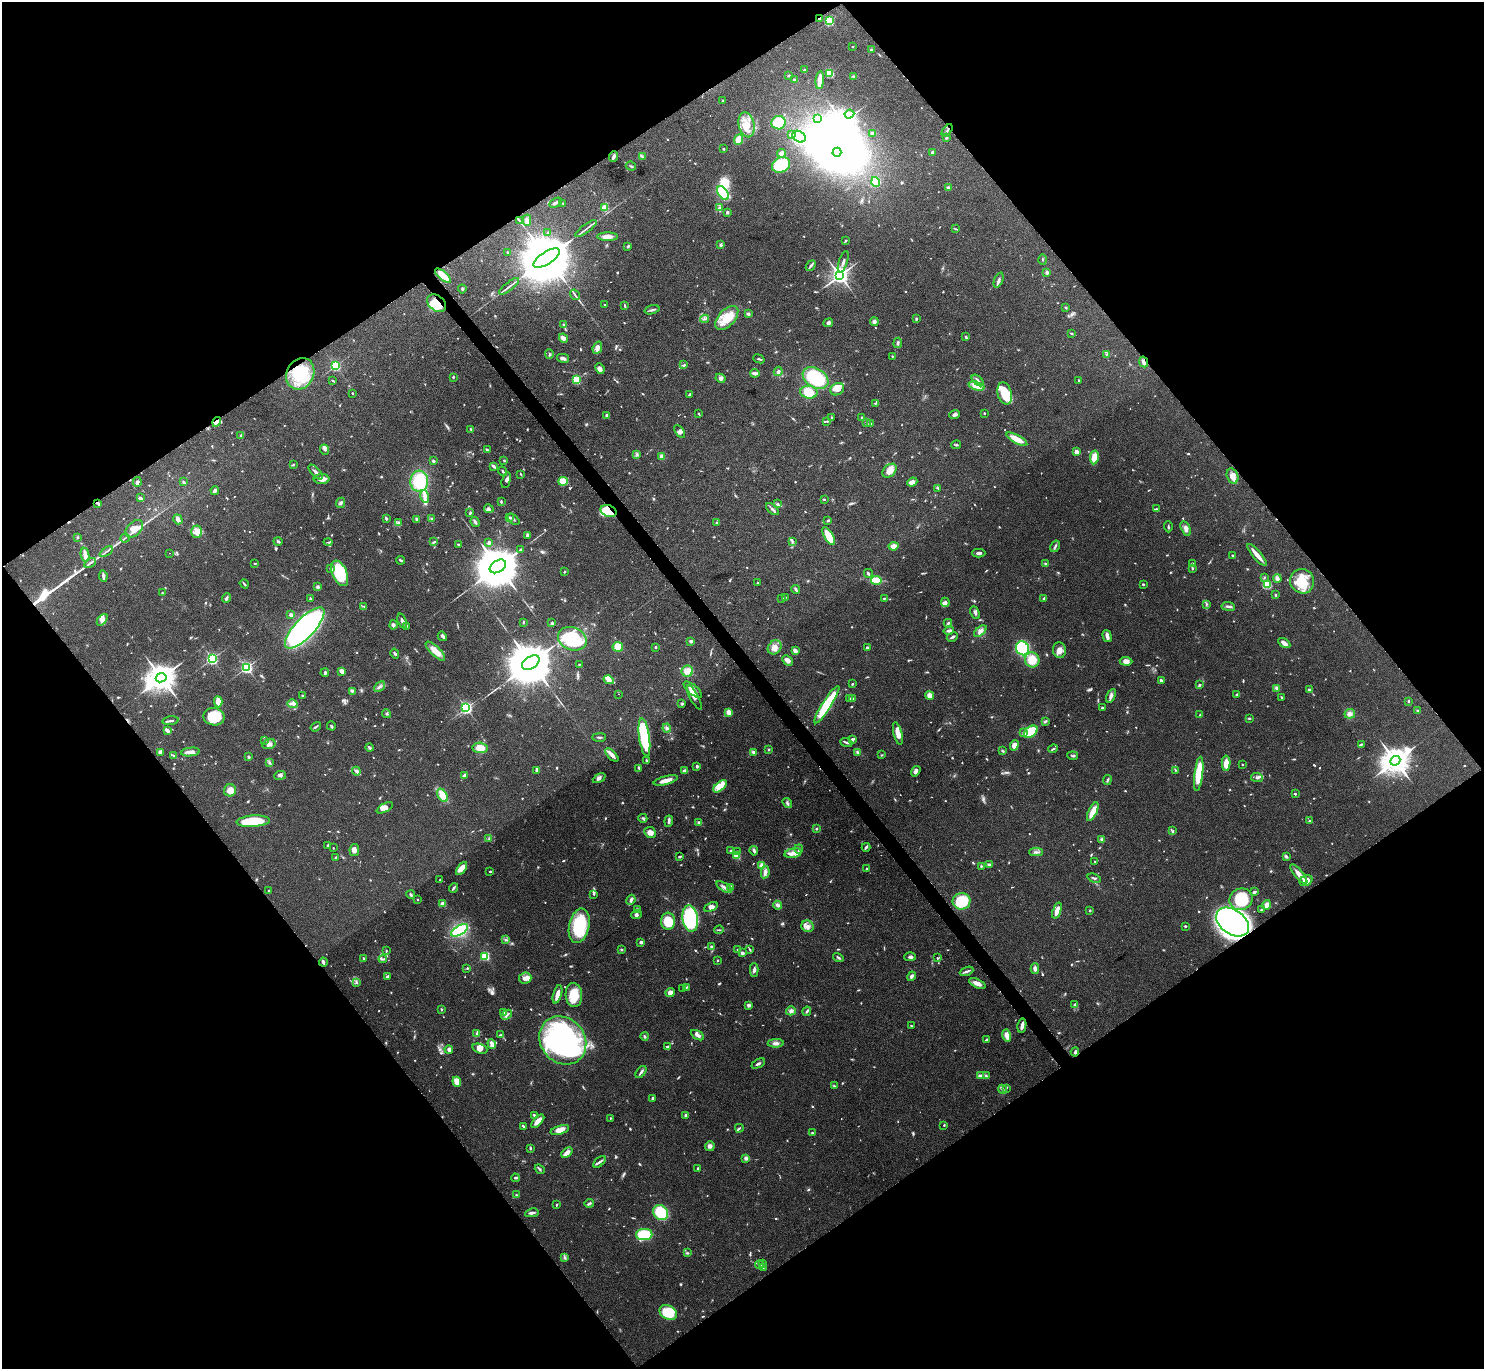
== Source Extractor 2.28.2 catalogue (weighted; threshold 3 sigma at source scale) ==
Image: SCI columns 1-5925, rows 159-5625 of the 5928 x 5923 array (HDU 1 of 3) = the unmasked area's bounding box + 8 px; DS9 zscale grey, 4 x 4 block average (1 PNG px = mean of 4 x 4 image px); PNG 1486 x 1371 px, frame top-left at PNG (2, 2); each listed source drawn as its Kron ellipse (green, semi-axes under 4 px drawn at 4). Shown black and unused: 50% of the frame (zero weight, under 4 of 8 exposures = <1% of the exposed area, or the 3 px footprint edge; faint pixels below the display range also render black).
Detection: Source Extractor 2.28.2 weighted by HDU 2 'WHT'. Background 0.0656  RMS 0.005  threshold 0.0205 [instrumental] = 3 sigma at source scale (4.09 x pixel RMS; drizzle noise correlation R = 1.36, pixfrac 0.8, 0.05/0.05 arcsec/px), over >= 5 px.
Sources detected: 1105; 35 too faint to see at this stretch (4 x 4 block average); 5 inside a brighter object's white glare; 10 cosmic-ray / hot-pixel residue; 1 long thin detection or spike segment (spike, bleed or trail) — neither listed nor drawn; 26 coinciding with a brighter row at this scale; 67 inside a brighter listed object's ellipse — not listed separately; of the other 961, all 500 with FLUX_AUTO >= 2.39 (the completeness limit of this list) listed and drawn (461 fainter detections not listed), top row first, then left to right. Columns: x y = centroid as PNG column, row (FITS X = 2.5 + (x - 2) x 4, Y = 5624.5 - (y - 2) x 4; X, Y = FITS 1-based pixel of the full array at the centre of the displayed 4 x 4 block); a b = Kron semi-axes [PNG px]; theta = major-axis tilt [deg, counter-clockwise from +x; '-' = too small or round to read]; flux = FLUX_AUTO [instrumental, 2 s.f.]
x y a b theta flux
819 19 3 2 - 4.1
829 21 2 2 - 310
852 47 2 2 - 2.7
871 50 3 2 - 3.9
804 70 3 2 - 4.9
829 73 2 2 - 310
789 75 3 3 - 3.2
853 76 3 2 - 2.4
794 80 3 3 - 3.5
820 80 9 3 85 36
722 100 2 2 - 2.4
849 114 5 3 - 6.5
818 119 3 3 - 10
779 123 7 6 - 76
746 125 13 7 -75 38
947 130 7 2 52 3.4
872 133 3 2 - 4.4
791 135 3 3 - 13
799 137 7 5 -33 150
946 138 2 2 - 3.5
739 140 5 4 - 38
724 149 2 2 - 2.8
837 152 4 4 - 3900
781 153 4 3 - 17
932 153 3 3 - 8.4
613 156 5 2 - 12
642 156 3 2 - 2.9
781 165 9 7 27 130
631 166 5 2 - 3.6
876 182 5 4 - 73
948 188 4 3 - 5.9
723 193 8 4 -56 120
556 203 7 2 28 7.7
563 203 2 2 - 2.8
605 208 3 3 - 32
719 208 4 3 - 6.3
727 212 2 2 - 19
519 220 4 2 - 2.5
527 220 5 4 - 9.1
586 229 13 2 36 9.3
955 229 4 2 - 2.7
548 232 2 2 - 3.5
608 237 10 4 -1 18
846 240 4 2 - 2.8
720 245 4 3 - 5
628 247 4 2 - 3.1
508 252 3 2 - 2.5
547 258 15 6 33 49000
1043 259 5 2 - 2.5
843 262 11 2 71 11
811 266 6 3 51 5.5
1047 272 3 3 - 6.8
840 275 3 3 - 2000
443 276 10 3 -41 38
999 280 8 3 69 8.3
509 286 12 2 38 9.3
462 289 4 2 - 2.9
575 295 5 2 - 4.5
437 303 11 7 -38 64
604 305 2 2 - 6
624 305 4 2 - 2.5
1066 308 2 2 - 3.4
652 310 7 2 15 5.9
748 314 3 3 - 6.3
727 318 14 8 48 54
705 319 4 2 - 4.2
916 319 3 2 - 4
874 322 4 4 - 8.7
828 323 5 3 - 6.4
564 325 3 2 - 3.1
1071 333 3 2 - 3
966 337 3 2 - 3.4
563 338 5 3 - 12
898 343 5 3 - 5.7
597 348 6 4 67 16
549 354 5 3 - 5.5
1107 354 4 2 - 3.6
892 356 2 2 - 2.9
563 358 6 3 -12 8.3
759 359 6 2 -22 4.1
1143 362 5 3 - 9.2
684 365 4 2 - 4.7
335 366 2 2 - 410
600 369 6 3 -64 11
778 371 4 3 - 7.8
755 373 5 2 - 14
300 374 16 13 63 120
453 377 2 2 - 5.6
720 378 5 3 - 8.9
815 378 14 9 -34 210
576 380 2 2 - 220
978 380 7 2 -42 5.7
1079 380 3 2 - 2.4
333 381 3 2 - 2.8
977 386 8 4 -18 24
837 389 7 6 - 28
809 392 9 6 -9 100
352 393 2 2 - 2.5
690 394 3 2 - 5.6
1005 394 11 7 -75 82
875 403 4 2 - 3
984 413 2 2 - 2.7
699 414 3 2 - 2.7
607 415 4 2 - 4.9
954 415 5 3 - 10
832 418 3 2 - 3.8
861 418 3 2 - 2.6
827 421 4 2 - 3.4
217 422 5 4 - 10
867 422 3 2 - 3.6
871 423 2 2 - 2.9
471 429 3 2 - 3.6
680 431 7 4 -57 8.3
241 435 3 2 - 3.7
1017 439 12 3 -28 42
956 445 5 2 - 3
324 450 5 2 - 4.7
487 450 2 2 - 4.4
1076 452 2 2 - 61
636 454 4 2 - 3.3
662 456 3 3 - 14
1094 457 7 4 80 41
504 460 2 2 - 3.5
433 461 2 2 - 18
293 465 3 2 - 3.1
493 466 4 2 - 9.3
503 471 5 2 - 4.9
889 471 8 5 43 29
316 472 9 2 -46 12
521 474 3 2 - 2.4
1233 476 8 5 -74 20
322 479 8 5 -1 22
506 480 8 3 75 7.4
419 481 10 9 - 110
563 481 5 4 - 32
137 482 5 3 - 8
184 482 3 2 - 3
912 482 5 3 - 16
938 488 3 2 - 2.8
215 490 4 2 - 11
425 496 6 4 -75 14
140 498 4 3 - 7.7
824 499 3 2 - 2.7
501 502 3 2 - 5
98 503 4 2 - 4
341 503 5 3 - 6.3
778 504 3 3 - 4.5
489 509 5 3 - 8
772 509 8 2 -42 7.3
1156 509 4 2 - 3
608 511 8 5 -20 130
470 513 3 2 - 5.7
510 517 3 3 - 5.3
386 518 3 2 - 5.5
431 518 3 2 - 2.7
178 519 5 2 - 20
417 519 4 3 - 4.9
514 519 7 2 -43 4.1
828 521 4 2 - 3.7
399 522 4 2 - 3.6
475 522 5 2 - 6
717 523 2 2 - 2.4
1168 527 6 2 -88 3.5
1186 528 8 4 -62 13
134 529 10 6 45 28
196 532 6 5 - 16
528 536 3 3 - 9
829 536 10 4 -60 71
77 537 3 2 - 2.9
125 538 5 2 - 2.7
278 541 4 2 - 5.6
328 542 4 2 - 2.7
434 542 4 2 - 4.6
792 542 3 2 - 3.9
489 543 3 2 - 7
458 544 3 2 - 3.9
894 546 5 3 - 23
1055 546 6 2 59 5.8
521 549 3 2 - 3
106 552 7 2 34 5
170 553 2 2 - 5
979 553 7 3 0 7
85 555 7 2 -80 28
1232 555 2 2 - 4.5
1257 555 14 2 -49 34
401 560 4 2 - 4.2
90 563 6 2 33 4.7
255 564 2 2 - 3.2
1046 564 3 3 - 4.7
1192 564 4 3 - 5.4
498 566 9 6 32 22000
331 569 4 2 - 6.6
1192 569 2 2 - 2.5
564 572 3 2 - 2.8
340 573 13 7 -68 140
868 573 4 2 - 4.8
103 576 6 2 -83 9.7
1264 577 3 2 - 2.5
1277 578 4 3 - 13
876 580 5 3 - 72
1302 581 12 12 - 70
757 583 2 2 - 6
244 584 5 2 - 4.8
1143 584 2 2 - 11
1267 585 2 2 - 280
318 587 4 3 - 4.7
796 589 4 2 - 7
163 593 4 2 - 2.9
1275 595 2 2 - 7.5
785 597 3 2 - 2.6
226 598 5 2 - 7.5
782 598 2 2 - 3.3
884 598 2 2 - 5.2
1044 598 3 2 - 5.5
310 599 3 2 - 2.6
945 602 5 4 - 9.7
1206 604 4 2 - 3.8
364 606 3 2 - 2.5
1228 606 7 2 -8 8.7
975 613 6 3 -65 6.9
291 615 2 2 - 41
102 620 7 3 49 10
402 621 7 2 -71 11
523 622 3 2 - 2.6
552 623 3 2 - 3.1
948 623 4 2 - 4.5
393 625 4 3 - 7.1
406 626 3 2 - 3.3
305 628 27 9 46 1300
949 630 5 3 - 6.6
980 631 7 4 40 16
442 636 5 2 - 10
1107 636 6 2 -74 18
952 637 6 2 28 5.2
572 639 14 11 -23 180
691 641 2 2 - 24
1284 643 7 3 -31 20
618 647 5 5 - 29
656 647 2 2 - 8
775 647 7 6 - 20
867 648 3 2 - 12
1022 648 7 6 - 190
1059 650 8 6 -82 20
435 651 13 5 -44 32
795 651 3 2 - 13
395 653 5 2 - 4.7
212 659 2 2 - 610
788 660 6 4 -45 14
1032 660 7 7 - 53
1126 661 6 4 -3 15
531 663 9 6 33 26000
579 664 2 2 - 4.1
247 667 2 2 - 660
342 671 4 3 - 18
687 671 6 5 - 28
325 673 4 2 - 4.3
161 678 5 4 - 6100
609 680 5 3 - 17
1162 680 2 2 - 5.5
852 684 4 2 - 2.4
1200 685 3 2 - 5.4
379 687 6 3 40 7.2
1276 688 4 3 - 5.3
693 690 11 5 -39 20
1309 690 4 3 - 3.4
352 691 4 2 - 3.2
618 694 2 2 - 4.8
1237 694 3 2 - 3.3
303 695 4 2 - 2.5
929 695 4 3 - 23
1111 696 7 3 62 12
694 697 13 3 -61 13
1282 697 2 2 - 2.8
849 698 3 2 - 5.7
853 698 3 2 - 2.6
1408 701 3 2 - 3
218 702 5 2 - 43
292 704 5 2 - 6.7
682 704 3 2 - 5
827 705 22 4 57 170
466 708 2 2 - 670
1102 708 3 2 - 5.4
1418 711 3 2 - 4
729 713 4 3 - 24
387 714 5 2 - 3
1350 714 5 5 - 12
1200 715 2 2 - 3
214 717 10 8 -10 84
1249 718 3 2 - 3
171 721 8 2 7 5.4
1045 721 4 3 - 3.9
331 726 4 2 - 3.7
316 727 6 2 34 4.7
667 728 4 3 - 5.6
167 730 4 2 - 14
1031 732 8 5 38 130
1023 733 3 2 - 3.5
898 734 11 4 -76 31
599 737 7 2 1 4.4
644 737 19 5 -82 230
853 739 3 2 - 9.1
265 740 2 2 - 2.9
846 742 6 2 -20 4.8
269 744 7 5 16 12
1361 744 3 2 - 3.5
1014 745 5 3 - 23
369 747 4 2 - 5.7
480 748 8 5 -5 41
769 749 2 2 - 2.5
1053 749 5 2 - 3.5
1003 751 3 2 - 3.1
160 752 3 3 - 12
190 752 9 3 7 16
753 752 3 2 - 5.6
857 752 4 2 - 3.6
173 755 3 2 - 2.8
612 755 8 3 -46 17
881 755 3 2 - 2.6
1073 756 5 2 - 4.7
248 757 2 2 - 17
646 761 3 2 - 3.2
1395 761 5 4 - 5600
269 762 3 3 - 4.1
1226 763 8 4 90 31
1242 765 2 2 - 2.7
697 766 3 2 - 6.2
639 768 3 3 - 4.2
536 770 4 3 - 4.4
684 770 4 3 - 6.6
1175 770 2 2 - 2.5
356 771 4 4 - 8.9
916 771 6 3 55 10
1199 774 17 4 83 96
280 775 6 3 8 7.1
465 776 3 2 - 14
1257 777 6 3 -7 6.7
599 778 7 3 27 8.8
666 780 12 3 15 29
1107 780 5 2 - 5.2
720 786 8 3 42 52
230 790 6 6 - 25
1295 794 2 2 - 3.6
442 795 7 4 -57 49
787 803 5 3 - 6
385 808 9 3 28 14
1093 811 10 3 64 41
643 818 4 2 - 4.5
253 821 17 5 4 130
669 821 5 2 - 9.3
1309 821 2 2 - 2.5
698 823 3 2 - 3.8
817 829 3 2 - 2.9
1173 831 3 2 - 2.9
650 832 6 5 - 19
489 838 3 2 - 2.9
1102 839 3 3 - 4.8
328 845 2 2 - 2.6
866 847 4 2 - 8.2
333 848 2 2 - 2.7
799 849 4 2 - 3.7
354 850 6 4 79 13
730 851 3 2 - 2.4
754 851 5 2 - 6.6
737 852 4 2 - 6.2
1036 852 7 2 -1 7.5
793 853 9 4 10 19
680 856 3 2 - 4.4
736 856 4 3 - 30
336 857 2 2 - 2.9
1286 857 4 3 - 4.4
1095 861 2 2 - 3.9
762 865 4 3 - 20
989 865 3 2 - 8.9
981 866 2 2 - 3.6
462 869 7 4 54 21
867 869 3 2 - 3
490 872 2 2 - 3.6
765 872 6 4 79 11
1299 874 12 3 -50 28
1094 878 7 2 -18 5.2
440 880 2 2 - 3.5
1306 881 6 5 - 29
724 887 9 3 -32 12
731 887 2 2 - 26
453 888 5 2 - 5.3
269 891 3 2 - 4.4
1254 892 3 2 - 7.6
594 894 3 2 - 3.7
411 895 4 2 - 4.1
417 899 2 2 - 7.5
1241 899 11 10 - 140
631 900 5 3 - 12
962 901 9 8 - 130
443 904 2 2 - 80
778 905 4 3 - 9.3
1266 905 5 4 - 21
711 907 7 4 28 11
637 909 3 2 - 2.5
1261 910 3 2 - 2.4
1057 911 8 3 70 28
1090 911 2 2 - 3.1
636 914 5 4 - 9
690 918 13 7 -81 270
668 921 8 7 - 58
1233 922 18 12 -35 900
579 926 17 10 78 160
808 926 6 5 - 15
1185 926 2 2 - 4.3
459 930 9 4 29 200
719 930 4 2 - 3
506 940 4 2 - 4.4
641 942 3 2 - 8.3
711 947 4 2 - 6.3
738 949 2 2 - 2.4
750 949 3 2 - 3.2
621 950 3 2 - 2.9
386 951 3 2 - 3
742 953 3 3 - 8.4
485 956 2 2 - 290
838 957 5 2 - 4.8
910 957 6 3 1 6.7
364 958 3 2 - 3.6
937 958 3 2 - 3.3
383 959 4 2 - 3.9
717 960 2 2 - 2.5
323 962 4 3 - 7.3
467 969 3 2 - 2.4
1035 969 5 3 - 10
754 970 7 3 89 7.9
966 971 7 2 20 8.5
387 976 4 2 - 4.4
911 976 5 3 - 7
525 978 6 5 - 14
356 982 4 2 - 3.7
977 983 9 4 -24 21
682 988 3 2 - 2.6
686 988 4 2 - 4
670 992 4 4 - 19
557 994 9 3 74 25
574 995 12 8 -86 63
749 1005 2 2 - 34
1074 1005 3 2 - 2.9
441 1010 3 2 - 2.5
791 1011 5 4 - 11
807 1011 4 2 - 4.8
504 1012 3 2 - 2.4
507 1015 6 2 43 6.6
912 1026 3 2 - 2.8
1022 1026 7 2 79 14
477 1034 4 3 - 7.1
500 1035 4 2 - 3.7
697 1035 7 3 -30 11
1007 1035 6 4 -74 23
645 1036 4 2 - 4.2
986 1039 4 2 - 3.3
563 1040 25 22 -50 760
776 1043 8 3 1 9.6
492 1044 5 2 - 20
668 1046 4 2 - 2.8
449 1049 4 3 - 9.3
480 1049 8 4 -18 13
1075 1052 4 3 - 5.3
758 1064 7 2 27 7.1
641 1072 7 2 52 8.6
980 1076 4 3 - 9.6
986 1076 4 2 - 3.8
457 1082 5 4 - 38
834 1086 3 2 - 2.9
1002 1089 4 3 - 5.7
1006 1089 4 2 - 2.4
652 1098 3 2 - 5.1
534 1115 4 2 - 4.9
686 1115 4 3 - 6.3
610 1118 2 2 - 2.8
538 1121 8 4 48 28
944 1125 2 2 - 3.2
523 1126 4 2 - 4.5
739 1128 4 2 - 3.2
560 1130 9 4 17 20
812 1133 3 3 - 2.9
710 1146 5 5 - 9.2
530 1148 4 2 - 3.4
567 1153 6 3 39 16
746 1158 4 3 - 7.2
599 1162 7 2 40 7.9
698 1168 2 2 - 6
540 1169 5 2 - 3.9
515 1178 4 2 - 4.3
516 1195 3 2 - 3.5
589 1203 4 2 - 7.4
557 1205 3 2 - 3.1
532 1213 7 2 9 8.9
661 1213 8 7 - 130
644 1235 8 5 3 110
687 1253 3 2 - 3.1
564 1257 3 2 - 3.1
762 1263 3 2 - 4.2
760 1265 4 3 - 5.6
763 1267 3 2 - 2.6
668 1312 9 7 -31 89
Overlapping masked pixels (flux is a lower limit): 9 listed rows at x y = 819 19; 947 130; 437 303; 1143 362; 300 374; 217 422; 98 503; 608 511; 1233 922
Diffuse or blended objects may show on this block-average render without a row.